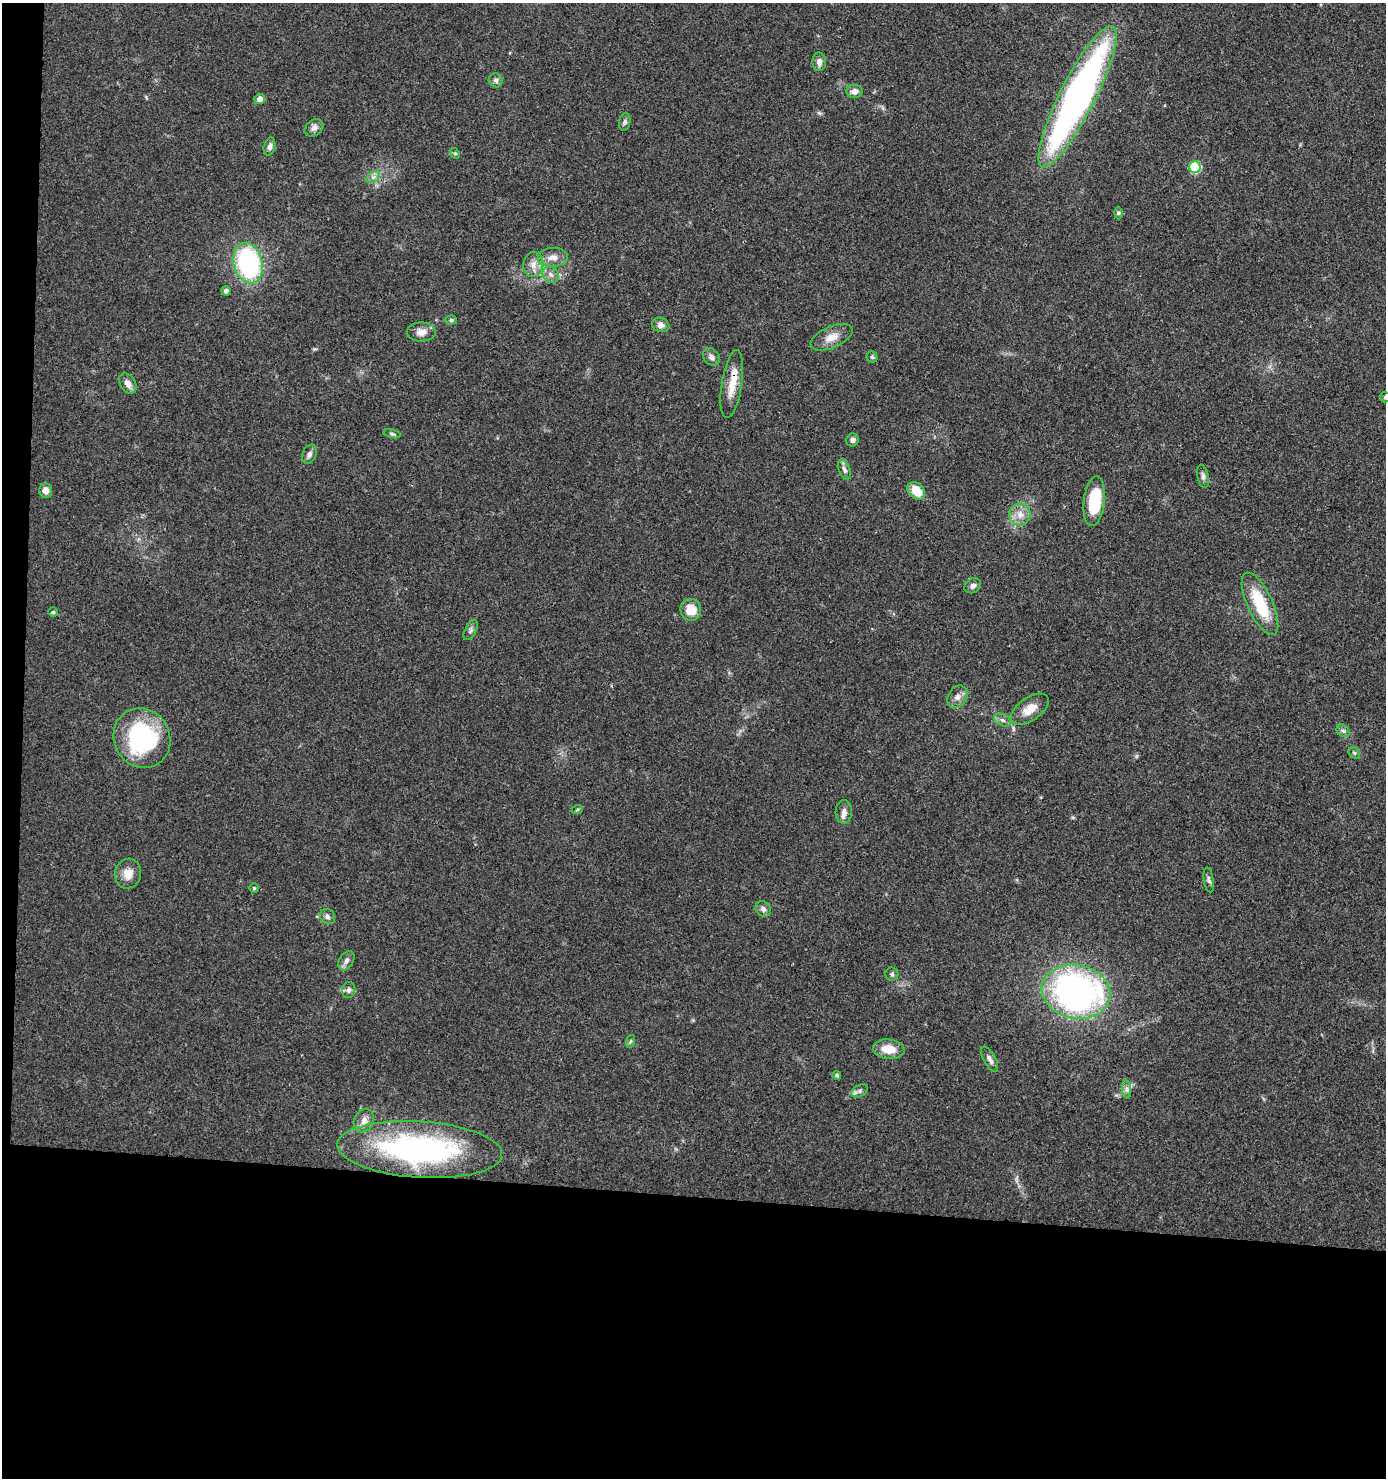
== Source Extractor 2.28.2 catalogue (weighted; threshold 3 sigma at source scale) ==
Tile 7 of 3 x 3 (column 1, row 3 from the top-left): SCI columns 103-1486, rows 1-1476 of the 4448 x 4427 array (HDU 1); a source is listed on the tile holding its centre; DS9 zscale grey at full resolution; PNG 1388 x 1480 px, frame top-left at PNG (2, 3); each listed source drawn as its Kron ellipse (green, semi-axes under 4 px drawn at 4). Shown black and unused: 21% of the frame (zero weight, under 3 of 4 exposures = <1% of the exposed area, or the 3 px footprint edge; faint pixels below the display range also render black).
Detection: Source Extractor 2.28.2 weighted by HDU 2 'WHT'; one run over the whole footprint, this tile lists its part. Background 0.078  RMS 0.0058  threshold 0.0262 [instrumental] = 3 sigma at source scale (4.5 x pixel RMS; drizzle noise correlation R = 1.50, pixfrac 1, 0.05/0.05 arcsec/px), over >= 5 px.
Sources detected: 67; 2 inside a brighter listed object's ellipse — not listed separately; the other 65 listed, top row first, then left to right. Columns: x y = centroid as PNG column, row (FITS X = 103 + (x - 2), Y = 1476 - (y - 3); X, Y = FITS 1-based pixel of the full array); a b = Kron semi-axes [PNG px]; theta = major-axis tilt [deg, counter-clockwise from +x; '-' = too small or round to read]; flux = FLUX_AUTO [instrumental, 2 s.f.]
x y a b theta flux
819 62 9 7 -88 3.1
496 80 7 6 - 1.9
855 91 8 6 2 3.2
1077 97 79 17 63 280
260 99 5 5 - 4.4
625 122 9 5 80 1.4
314 128 10 7 40 2.7
269 146 9 5 77 2.2
455 153 5 4 - 0.88
1195 167 6 5 - 43
373 177 7 5 34 1.9
1119 213 6 4 89 0.99
553 257 15 9 3 5.4
248 263 20 14 -75 80
533 265 12 10 81 5.2
551 275 9 7 -48 2.8
226 291 4 4 - 2
451 320 6 4 2 1.1
661 325 9 7 -18 3
421 332 14 9 0 4.7
831 337 22 10 23 7.1
711 357 9 7 -50 2.5
872 357 5 5 - 0.99
128 383 11 7 -56 3.7
732 384 34 10 81 11
1385 397 5 5 - 0.83
392 434 9 3 -13 0.97
853 440 6 6 - 2
309 454 10 6 65 2.2
844 470 10 5 -68 2
1203 476 12 5 -79 2
46 491 7 6 - 3.9
916 491 10 7 -46 11
1094 501 25 10 84 28
1020 514 11 10 - 5.4
973 586 9 7 32 2.1
1260 604 34 12 -65 26
691 610 11 10 - 10
53 612 5 5 - 0.92
471 630 11 5 62 1.8
957 697 12 9 55 3.8
1030 709 21 11 35 8.6
1002 720 9 5 -26 2
1343 731 7 5 -42 1.3
142 738 30 28 -61 71
1354 753 6 5 - 0.95
577 810 6 3 21 0.72
844 812 12 8 89 3.4
128 874 15 13 73 6.7
1209 880 12 5 -81 1.7
254 888 4 4 - 0.73
763 909 8 7 - 2.3
327 917 8 7 - 1.9
346 961 10 7 58 2.5
892 974 6 6 - 1.2
349 990 8 6 73 2
1076 992 34 27 -11 210
631 1041 6 4 70 0.86
889 1049 16 9 -7 9.9
990 1059 14 6 -61 2.7
837 1075 4 3 - 1
1127 1089 9 4 -82 1.7
860 1091 9 6 27 1.9
364 1121 12 9 65 4.3
420 1150 82 28 -4 150
Isophote crosses this tile's border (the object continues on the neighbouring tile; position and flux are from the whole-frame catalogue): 1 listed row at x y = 1385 397